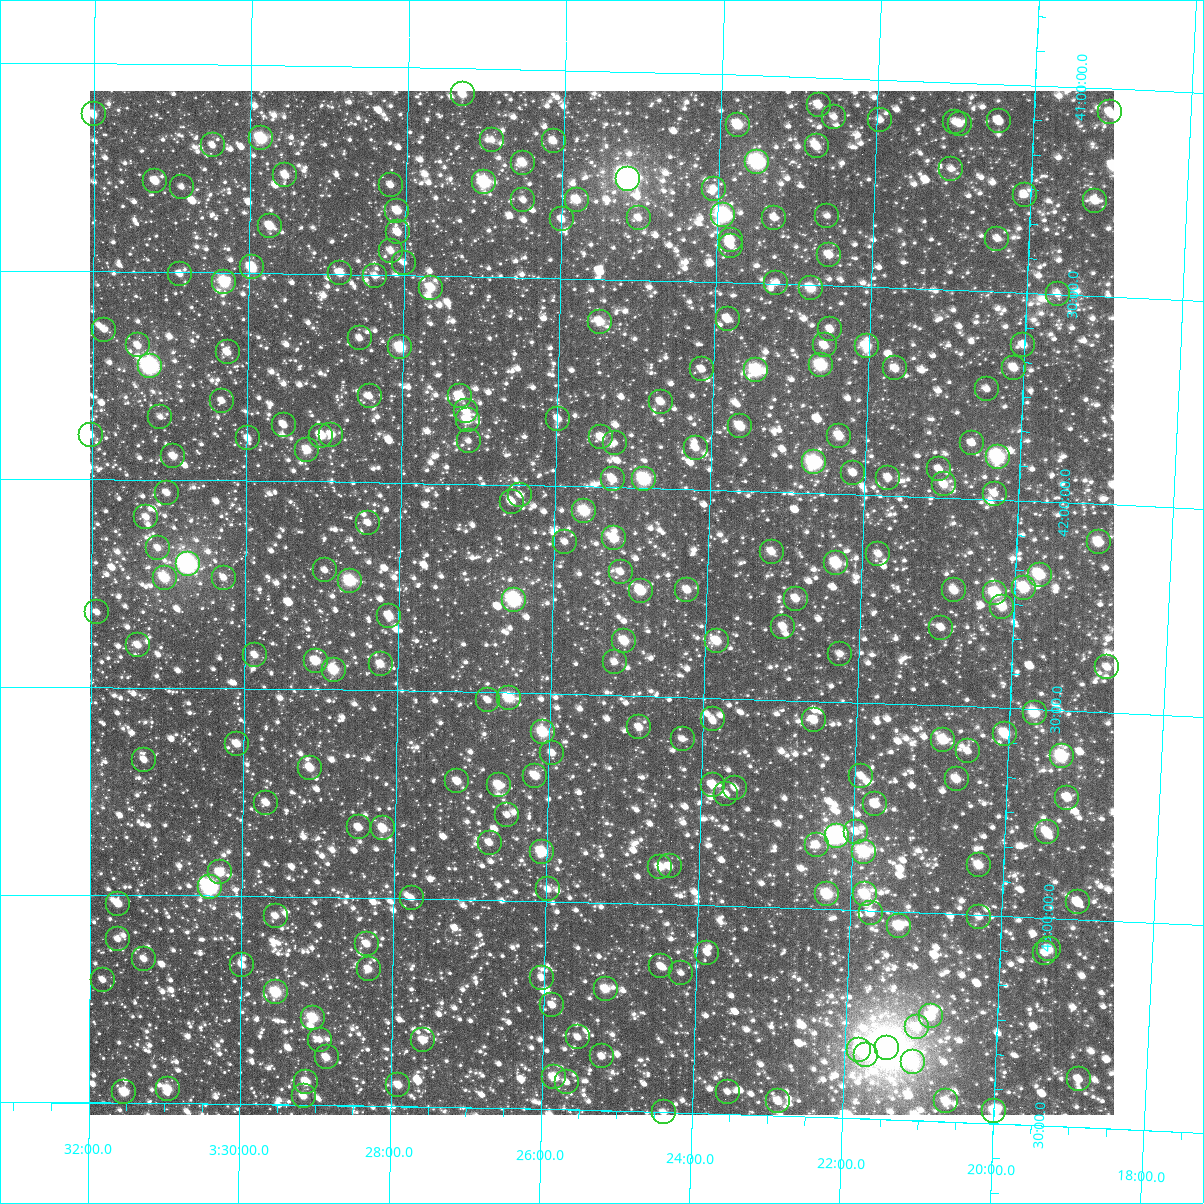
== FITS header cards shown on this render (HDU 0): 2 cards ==
NAXIS1  =                 1024
NAXIS2  =                 1024

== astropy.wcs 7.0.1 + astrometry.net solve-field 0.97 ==
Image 1024 x 1024 px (HDU 0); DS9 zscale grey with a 90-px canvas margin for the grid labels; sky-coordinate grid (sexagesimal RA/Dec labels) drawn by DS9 from the SOLVED WCS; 235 Tycho-2 reference stars matched to detected sources circled (green)
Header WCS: RA---TAN-SIP/DEC--TAN-SIP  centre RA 03:25:22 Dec +42:17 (51.34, +42.28 deg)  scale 8.66 arcsec/px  FOV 147.8' x 147.8'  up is +179 deg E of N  parity flipped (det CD > 0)
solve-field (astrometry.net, Tycho-2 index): VERIFIED the header's WCS against the Tycho-2 star catalogue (verified at 6 index scales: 16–235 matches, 0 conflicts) and refined it, rather than solving blind
Solved WCS: RA---TAN-SIP/DEC--TAN-SIP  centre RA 03:25:22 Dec +42:17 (51.34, +42.28 deg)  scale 8.66 arcsec/px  FOV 147.8' x 147.9'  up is +179 deg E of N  parity flipped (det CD > 0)
The solver's refit moves the header's centre by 0.3 arcsec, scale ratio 1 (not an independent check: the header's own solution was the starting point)
Tycho-2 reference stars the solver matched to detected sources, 235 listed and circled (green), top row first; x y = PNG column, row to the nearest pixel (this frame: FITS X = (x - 92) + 1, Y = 1024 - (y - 91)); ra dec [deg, ICRS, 3 dp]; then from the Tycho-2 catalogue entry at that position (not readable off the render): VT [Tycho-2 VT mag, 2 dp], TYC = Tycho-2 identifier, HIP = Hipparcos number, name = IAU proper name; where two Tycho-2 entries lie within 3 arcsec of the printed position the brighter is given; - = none
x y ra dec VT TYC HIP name
465 94 51.824 +41.062 10.23 2865-370-1 - -
821 105 50.688 +41.066 10.67 2865-2198-1 - -
1112 112 49.758 +41.057 10.55 2852-184-1 - -
96 114 53.001 +41.122 10.51 2866-1733-1 - -
836 117 50.637 +41.094 11.69 2865-2246-1 - -
882 120 50.490 +41.097 11.32 2865-1998-1 - -
1001 121 50.111 +41.090 10.70 2865-1866-1 - -
957 122 50.250 +41.096 11.15 2865-1830-1 - -
962 124 50.236 +41.100 10.83 2865-2124-1 - -
740 125 50.944 +41.120 9.47 2865-1693-1 - -
263 138 52.466 +41.176 8.90 2865-1727-1 - -
494 140 51.728 +41.171 11.08 2865-1745-1 - -
556 141 51.531 +41.170 10.74 2865-1758-1 - -
215 145 52.620 +41.195 11.44 2866-1283-1 - -
819 146 50.690 +41.166 10.70 2865-1717-1 - -
759 162 50.877 +41.207 7.83 2865-1659-1 15791 -
525 163 51.627 +41.225 10.43 2865-1668-1 - -
953 169 50.258 +41.209 11.57 2865-2190-1 - -
287 175 52.386 +41.264 10.51 2869-118-1 - -
630 179 51.289 +41.257 6.51 2869-3109-1 15925 -
157 181 52.803 +41.281 10.24 2870-2549-1 - -
486 182 51.749 +41.273 8.52 2869-80-1 - -
393 185 52.049 +41.284 11.40 2869-67-1 - -
184 187 52.718 +41.295 12.12 2870-2616-1 - -
716 189 51.013 +41.275 11.35 2869-11-1 - -
1027 195 50.020 +41.264 11.21 2869-2692-1 - -
525 200 51.623 +41.314 11.28 2869-35-1 - -
579 200 51.452 +41.311 10.13 2869-38-1 - -
1097 201 49.793 +41.272 10.72 2856-1574-1 15446 -
399 211 52.026 +41.346 10.15 2869-97-1 - -
725 215 50.981 +41.337 8.02 2869-135-1 15831 -
829 216 50.649 +41.332 11.46 2869-2543-1 15726 -
641 218 51.252 +41.351 11.06 2869-142-1 - -
776 218 50.818 +41.341 11.33 2869-156-1 - -
564 219 51.499 +41.359 10.72 2869-143-1 - -
272 226 52.433 +41.387 10.15 2869-161-1 - -
400 232 52.023 +41.398 10.70 2869-194-1 - -
999 239 50.101 +41.372 10.89 2869-2405-1 - -
733 240 50.955 +41.397 10.45 2869-152-1 - -
733 246 50.954 +41.411 11.36 2869-70-1 - -
393 251 52.045 +41.442 10.91 2869-56-1 - -
831 255 50.638 +41.426 10.34 2869-2794-1 - -
406 263 52.002 +41.470 11.86 2869-368-1 - -
254 267 52.490 +41.487 9.33 2869-258-1 - -
342 273 52.206 +41.498 10.32 2869-328-1 - -
182 274 52.721 +41.504 11.13 2870-2149-1 - -
377 276 52.095 +41.503 10.99 2869-290-1 - -
226 282 52.578 +41.524 9.04 2870-2303-1 16317 -
778 283 50.805 +41.496 11.07 2869-400-1 - -
433 288 51.914 +41.529 9.81 2869-405-1 - -
813 288 50.693 +41.508 9.95 2869-503-1 - -
1060 294 49.901 +41.499 11.96 2856-886-1 - -
730 319 50.958 +41.588 10.44 2869-447-1 - -
602 322 51.369 +41.602 10.01 2869-435-1 - -
832 329 50.626 +41.605 10.94 2869-2770-1 - -
106 330 52.963 +41.640 11.85 2870-2014-1 - -
362 338 52.141 +41.653 11.19 2869-264-1 - -
140 345 52.854 +41.678 10.90 2870-2200-1 - -
827 345 50.644 +41.644 10.33 2869-2363-1 - -
1025 345 50.004 +41.625 10.48 2869-2696-1 - -
869 346 50.508 +41.641 9.73 2869-2748-1 - -
402 347 52.009 +41.674 9.11 2869-363-1 16145 -
230 352 52.566 +41.692 10.66 2870-2205-1 - -
823 365 50.653 +41.692 8.76 2869-2898-1 - -
152 366 52.815 +41.726 7.34 2870-1984-1 16406 -
897 368 50.414 +41.693 10.44 2869-2728-1 - -
1016 368 50.031 +41.681 10.24 2869-2724-1 - -
704 369 51.036 +41.710 11.12 2869-553-1 - -
758 370 50.861 +41.709 8.65 2869-492-1 - -
989 389 50.116 +41.734 11.40 2869-3051-1 - -
372 396 52.105 +41.793 11.06 2869-1590-1 - -
462 396 51.814 +41.790 9.73 2869-1604-1 - -
224 401 52.582 +41.809 11.36 2870-2229-1 - -
663 402 51.166 +41.791 10.65 2869-1765-1 - -
468 411 51.793 +41.825 10.76 2869-1852-1 - -
162 417 52.780 +41.849 11.45 2870-1935-1 - -
560 419 51.495 +41.839 11.11 2869-1962-1 - -
470 420 51.787 +41.846 9.96 2869-1955-1 - -
286 425 52.381 +41.865 10.96 2869-1992-1 - -
742 426 50.907 +41.845 9.86 2869-1937-1 - -
93 435 53.005 +41.894 10.82 2870-205-1 - -
333 435 52.227 +41.887 10.38 2869-1898-1 - -
323 436 52.259 +41.889 10.30 2869-1895-1 - -
841 436 50.586 +41.860 10.07 2869-3087-1 - -
603 437 51.355 +41.880 10.67 2869-1842-1 - -
250 438 52.497 +41.898 10.92 2869-1881-1 - -
471 441 51.784 +41.896 11.56 2869-1825-1 - -
617 443 51.311 +41.893 11.89 2869-1780-1 - -
974 443 50.158 +41.866 11.25 2869-2725-1 - -
698 448 51.049 +41.900 10.98 2869-1724-1 - -
309 450 52.304 +41.924 10.01 2869-1752-1 - -
175 456 52.737 +41.944 10.57 2870-472-1 - -
1000 457 50.072 +41.897 8.13 2869-3059-1 15544 -
816 462 50.666 +41.926 8.17 2869-1532-1 15731 -
941 469 50.261 +41.932 11.15 2869-2589-1 - -
855 473 50.537 +41.948 11.00 2869-3103-1 - -
890 478 50.423 +41.957 10.71 2869-2361-1 - -
615 479 51.314 +41.981 10.34 2869-1666-1 - -
646 479 51.212 +41.979 8.59 2869-1669-1 - -
946 484 50.243 +41.968 10.35 2869-2334-1 - -
169 493 52.757 +42.031 10.77 2870-441-1 - -
997 494 50.078 +41.985 11.17 2869-2952-1 - -
522 495 51.613 +42.023 11.47 2869-1813-1 - -
514 502 51.639 +42.041 10.62 2869-1902-1 - -
586 511 51.404 +42.058 9.07 2869-1982-1 - -
148 517 52.823 +42.090 10.99 2870-152-1 - -
370 523 52.103 +42.098 11.06 2869-1878-1 - -
616 538 51.304 +42.123 9.48 2869-1091-1 15934 -
567 542 51.465 +42.134 11.32 2869-1114-1 - -
1101 542 49.734 +42.091 9.74 2856-1911-1 - -
160 548 52.785 +42.165 11.04 2870-636-1 - -
774 552 50.793 +42.144 10.41 2869-1258-1 - -
880 554 50.447 +42.141 11.00 2869-2625-1 - -
838 563 50.582 +42.167 9.11 2869-2883-1 - -
190 564 52.688 +42.202 6.95 2870-389-1 16357 -
327 570 52.242 +42.214 11.57 2869-1407-1 - -
623 572 51.281 +42.203 11.00 2869-1479-1 - -
1042 575 49.921 +42.176 8.97 2856-2022-1 15496 -
167 578 52.762 +42.236 9.42 2870-206-1 - -
226 578 52.570 +42.234 11.97 2870-195-1 - -
352 581 52.160 +42.237 8.74 2869-1524-1 - -
1026 588 49.970 +42.209 9.09 2856-1397-1 - -
689 590 51.063 +42.242 10.37 2869-1367-1 - -
956 590 50.196 +42.222 10.30 2869-2999-1 - -
643 591 51.214 +42.247 10.00 2869-1366-1 - -
997 593 50.063 +42.224 8.98 2869-2839-1 - -
798 599 50.710 +42.255 10.35 2869-1267-1 - -
516 600 51.625 +42.276 8.02 2869-1296-1 - -
1004 607 50.038 +42.257 10.02 2869-3090-1 - -
99 612 52.981 +42.320 11.53 2870-1070-1 - -
391 616 52.030 +42.321 10.16 2869-1155-1 - -
785 627 50.748 +42.323 10.49 2869-1166-1 - -
943 628 50.234 +42.312 10.86 2869-2988-1 - -
626 641 51.263 +42.369 9.82 2869-1301-1 - -
719 641 50.963 +42.363 9.83 2869-1312-1 - -
140 645 52.848 +42.398 10.56 2870-1020-1 - -
842 654 50.560 +42.385 11.23 2869-2412-1 - -
257 655 52.466 +42.420 10.91 2869-1375-1 - -
318 661 52.268 +42.432 9.70 2869-1442-1 - -
617 662 51.293 +42.420 11.33 2869-1493-1 - -
383 664 52.056 +42.437 10.31 2869-1484-1 - -
1109 667 49.688 +42.392 10.74 2856-1851-1 - -
336 670 52.209 +42.453 9.47 2869-1501-1 - -
511 698 51.636 +42.512 9.26 2869-655-1 - -
490 700 51.703 +42.519 11.41 2869-689-1 - -
1037 713 49.918 +42.509 9.34 2856-2398-1 - -
715 719 50.969 +42.551 11.37 2869-965-1 - -
816 720 50.638 +42.546 10.41 2869-993-1 - -
641 727 51.208 +42.576 10.59 2869-1046-1 - -
545 732 51.522 +42.593 9.06 2869-1070-1 16004 -
1007 734 50.012 +42.561 9.58 2869-3089-1 - -
685 739 51.064 +42.601 11.55 2869-994-1 - -
945 740 50.213 +42.583 9.60 2869-2379-1 - -
239 744 52.521 +42.634 10.44 2870-1338-1 - -
970 751 50.132 +42.607 11.12 2869-2813-1 - -
554 753 51.490 +42.643 10.87 2869-864-1 - -
1064 756 49.825 +42.610 8.70 2856-1085-1 15454 -
146 760 52.824 +42.674 10.96 2870-1509-1 - -
312 768 52.281 +42.690 10.23 2869-755-1 - -
537 776 51.543 +42.699 10.49 2869-668-1 - -
863 776 50.476 +42.676 11.18 2869-2693-1 - -
959 779 50.165 +42.676 10.28 2869-2574-1 - -
459 781 51.799 +42.716 10.53 2869-618-1 - -
501 785 51.662 +42.724 9.94 2869-639-1 - -
715 785 50.962 +42.710 10.50 2869-680-1 - -
737 788 50.888 +42.715 11.13 2869-726-1 - -
728 794 50.917 +42.731 11.38 2869-781-1 - -
1069 798 49.800 +42.709 10.35 2856-341-1 - -
268 803 52.423 +42.776 10.71 2869-794-1 - -
877 804 50.428 +42.743 10.85 2869-2493-1 - -
509 815 51.633 +42.794 11.45 2869-963-1 - -
361 827 52.119 +42.831 10.49 2869-1050-1 - -
385 828 52.039 +42.832 10.03 2869-1066-1 - -
858 832 50.489 +42.811 11.05 2869-2565-1 - -
1049 832 49.862 +42.794 9.79 2856-837-1 - -
839 836 50.550 +42.822 7.37 2869-2635-1 15697 -
492 843 51.689 +42.862 10.83 2869-869-1 - -
819 845 50.616 +42.846 10.72 2869-768-1 - -
544 852 51.516 +42.881 9.02 2869-729-1 15997 -
866 852 50.458 +42.859 8.58 2869-2479-1 - -
981 865 50.081 +42.880 9.88 2869-2473-1 - -
672 866 51.096 +42.908 10.95 2869-2113-1 - -
662 867 51.127 +42.911 9.87 2869-2121-1 - -
222 872 52.572 +42.944 9.99 2870-1638-1 - -
212 887 52.606 +42.980 7.66 2870-1447-1 16323 -
550 889 51.493 +42.971 10.99 2869-2278-1 - -
829 894 50.576 +42.963 9.13 2869-2353-1 - -
867 894 50.451 +42.961 9.29 2869-2584-1 - -
414 898 51.941 +42.999 11.60 2869-2322-1 - -
1080 902 49.751 +42.959 10.97 2856-2367-1 - -
120 904 52.905 +43.021 10.44 2870-1-1 - -
873 913 50.430 +43.006 11.13 2869-2500-1 - -
278 916 52.388 +43.047 10.91 2869-2219-1 - -
981 917 50.073 +43.005 11.12 2869-2632-1 - -
901 926 50.336 +43.034 9.47 2869-2551-1 - -
120 939 52.907 +43.106 11.41 2870-120-1 - -
369 944 52.086 +43.111 10.46 2869-2006-1 - -
1051 949 49.839 +43.076 10.93 2856-831-1 - -
709 953 50.963 +43.114 11.13 2869-2127-1 - -
1047 953 49.853 +43.085 10.98 2856-1789-1 - -
146 959 52.820 +43.153 10.78 2874-2897-1 - -
244 965 52.496 +43.166 10.80 2873-75-1 - -
663 966 51.115 +43.149 10.82 2873-121-1 - -
371 969 52.079 +43.171 10.91 2873-108-1 - -
683 973 51.048 +43.164 11.53 2873-148-1 - -
544 978 51.507 +43.184 11.33 2873-165-1 - -
105 980 52.955 +43.204 11.08 2874-2755-1 - -
608 989 51.296 +43.208 9.88 2873-96-1 - -
278 992 52.384 +43.231 8.94 2873-106-1 16258 -
554 1005 51.470 +43.249 11.48 2873-11-1 - -
933 1016 50.220 +43.248 10.02 2873-3516-1 - -
315 1018 52.261 +43.291 9.19 2873-426-1 - -
919 1027 50.264 +43.276 10.60 2873-3296-1 - -
580 1037 51.383 +43.325 10.89 2873-274-1 - -
322 1040 52.237 +43.343 11.05 2873-318-1 - -
425 1040 51.897 +43.340 10.53 2873-259-1 - -
889 1048 50.361 +43.330 4.95 2873-3762-1 15648 -
861 1050 50.454 +43.336 10.79 2873-3604-1 - -
868 1055 50.428 +43.347 10.78 2873-3444-1 - -
604 1056 51.303 +43.370 11.29 2873-400-1 - -
329 1057 52.214 +43.385 10.63 2873-321-1 - -
915 1062 50.274 +43.361 9.92 2873-3763-1 15617 -
556 1077 51.459 +43.423 9.56 2873-411-1 - -
1081 1079 49.723 +43.384 10.71 2860-1180-1 - -
308 1082 52.279 +43.445 9.97 2873-398-1 - -
569 1082 51.417 +43.434 11.37 2873-239-1 - -
400 1085 51.975 +43.449 10.25 2873-197-1 - -
170 1089 52.738 +43.466 9.78 2874-2671-1 - -
126 1092 52.882 +43.474 9.58 2874-2677-1 - -
730 1092 50.883 +43.446 11.81 2873-346-1 - -
306 1096 52.288 +43.479 10.69 2873-300-1 - -
780 1101 50.715 +43.466 10.86 2873-534-1 - -
948 1101 50.158 +43.451 10.06 2873-3514-1 - -
996 1111 49.997 +43.469 9.50 2860-1368-1 - -
666 1112 51.093 +43.500 11.02 2873-454-1 - -